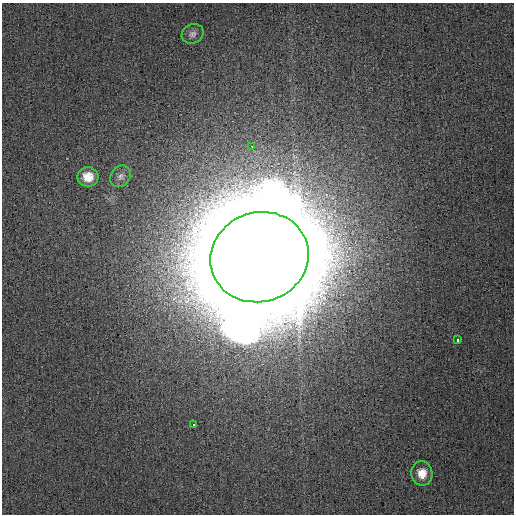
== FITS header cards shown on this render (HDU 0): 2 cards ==
NAXIS1  =                  512
NAXIS2  =                  512

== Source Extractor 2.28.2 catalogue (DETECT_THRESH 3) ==
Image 512 x 512 px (HDU 0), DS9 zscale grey, 1 PNG px = 1 image px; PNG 516 x 516 px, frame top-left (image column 1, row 512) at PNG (2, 3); each listed source drawn as its Kron ellipse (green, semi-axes under 4 px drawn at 4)
Background 4.93e-04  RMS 0.0012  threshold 0.00346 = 3 sigma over >= 5 px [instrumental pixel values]
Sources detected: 8; all 8 listed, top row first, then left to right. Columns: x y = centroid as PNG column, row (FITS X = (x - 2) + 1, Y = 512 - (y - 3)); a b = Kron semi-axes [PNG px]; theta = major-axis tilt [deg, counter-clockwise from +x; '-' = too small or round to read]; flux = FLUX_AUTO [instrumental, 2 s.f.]
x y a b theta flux
193 34 11 9 24 0.34
252 146 2 2 - 0.27
120 176 12 9 53 0.4
88 177 10 9 - 1.1
260 257 50 44 18 7600
457 340 4 3 - 0.77
194 424 3 3 - 0.32
422 473 12 10 -80 0.97